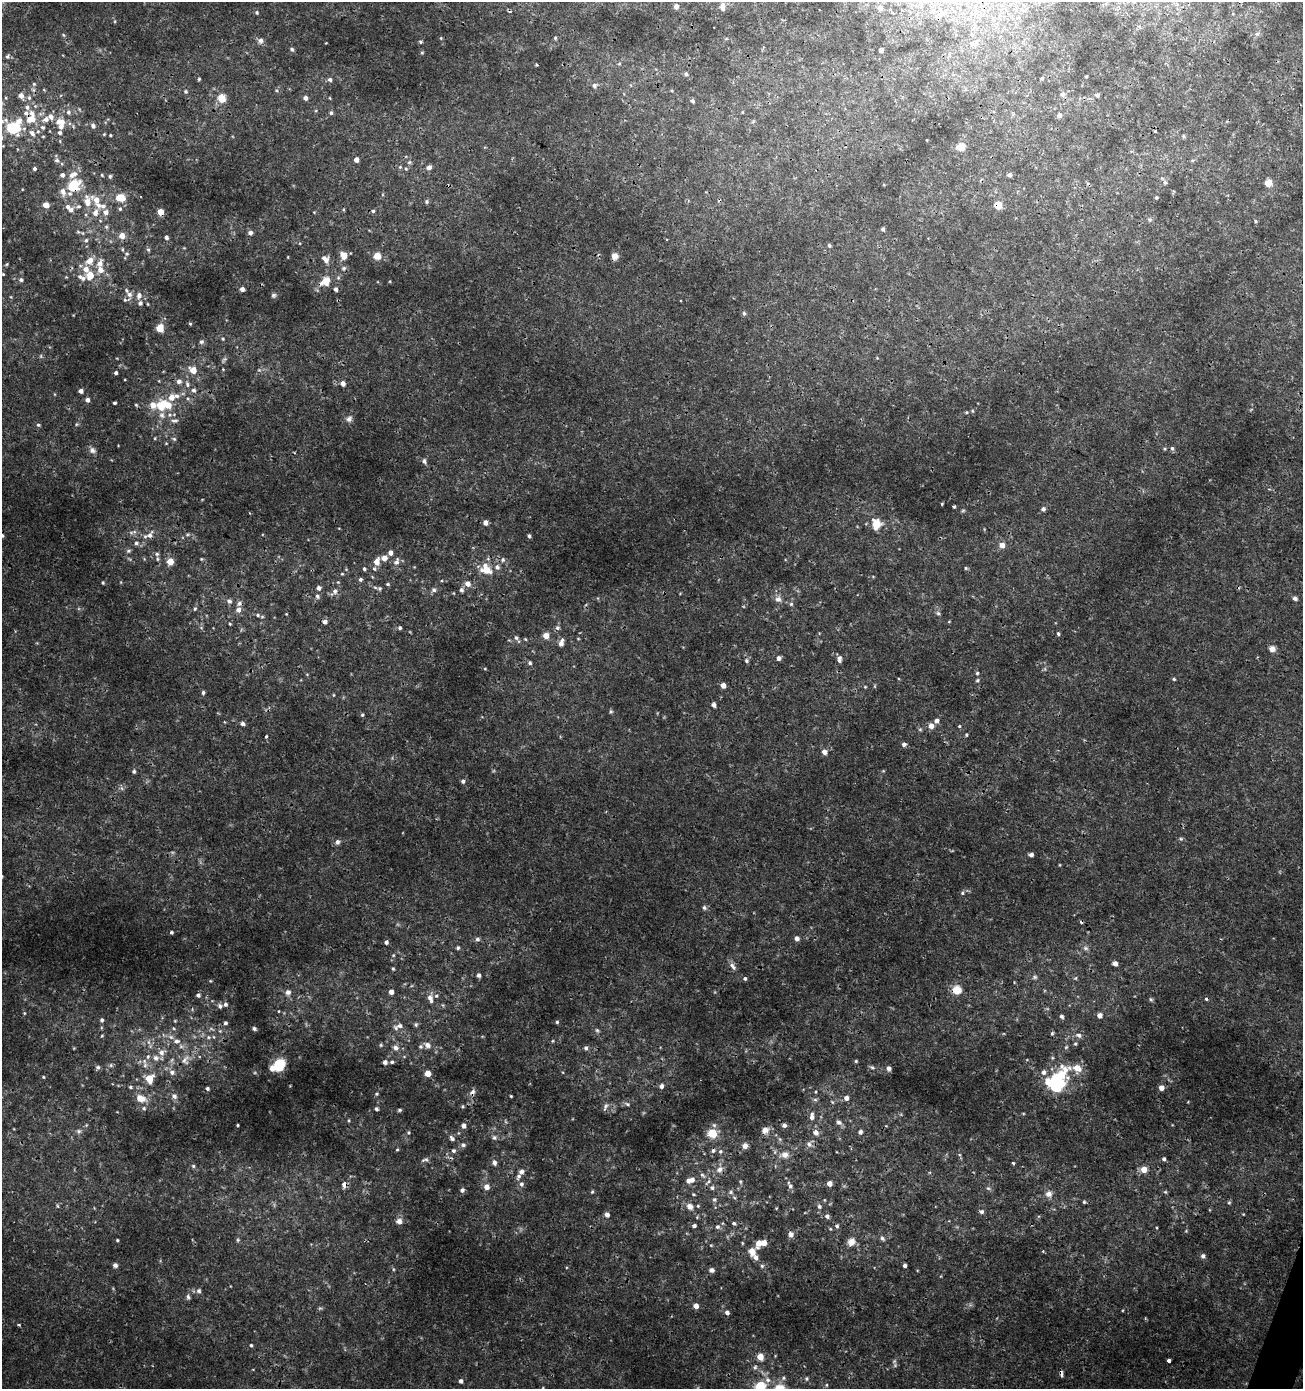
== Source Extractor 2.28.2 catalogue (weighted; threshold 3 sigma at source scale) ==
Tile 6 of 4 x 4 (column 2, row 2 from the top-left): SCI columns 1577-2877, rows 2776-4162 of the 5691 x 5560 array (HDU 1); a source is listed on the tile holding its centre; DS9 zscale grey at full resolution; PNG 1305 x 1391 px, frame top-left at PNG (2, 2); no overlay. Shown black and unused: <1% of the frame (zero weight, under 3 of 4 exposures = <1% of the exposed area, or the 3 px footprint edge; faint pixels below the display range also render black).
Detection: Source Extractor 2.28.2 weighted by HDU 2 'WHT'; one run over the whole footprint, this tile lists its part. Background 0.00201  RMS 0.001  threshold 0.00451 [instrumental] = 3 sigma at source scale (4.5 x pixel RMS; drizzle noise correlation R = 1.50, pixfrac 1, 0.0396/0.0396 arcsec/px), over >= 5 px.
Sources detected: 465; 3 too faint to see at this stretch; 2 inside a brighter object's white glare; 8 cosmic-ray / hot-pixel residue — not listed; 33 inside a brighter listed object's ellipse — not listed separately; the other 419 listed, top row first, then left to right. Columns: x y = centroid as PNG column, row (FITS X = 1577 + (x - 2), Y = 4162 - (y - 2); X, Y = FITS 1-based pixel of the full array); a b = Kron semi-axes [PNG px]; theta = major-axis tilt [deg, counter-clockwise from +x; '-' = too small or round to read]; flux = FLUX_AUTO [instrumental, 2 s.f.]
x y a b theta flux
676 6 5 5 - 0.45
722 7 11 7 89 0.61
880 8 5 5 - 0.46
257 12 4 4 - 0.15
942 13 9 8 - 0.72
1257 34 6 5 - 0.24
63 35 5 3 - 0.11
441 38 4 3 - 0.079
555 38 5 4 - 0.13
260 41 8 7 - 0.35
420 42 4 3 - 0.14
973 44 11 6 -26 0.47
292 49 5 4 - 0.24
881 50 4 4 - 0.53
7 57 6 5 - 0.2
619 64 5 4 - 0.13
686 74 5 5 - 0.21
1042 78 5 4 - 0.16
199 79 4 4 - 0.13
330 80 6 5 - 0.29
34 84 5 5 - 0.15
594 85 6 6 - 0.3
276 90 5 5 - 0.16
186 91 5 5 - 0.19
672 91 5 3 - 0.097
1062 94 7 6 - 0.37
21 95 6 6 - 0.53
1097 95 4 4 - 0.22
6 98 4 3 - 0.085
222 98 9 9 - 1.3
305 98 5 5 - 0.43
330 98 5 3 - 0.086
692 101 5 5 - 0.23
27 107 6 6 - 0.31
68 112 7 6 - 0.31
742 112 5 3 - 0.084
331 113 6 5 - 0.22
1059 115 5 5 - 0.43
30 119 13 8 14 1.3
46 119 8 6 26 0.55
61 122 12 8 -14 1.3
93 126 7 5 -58 0.34
43 127 7 6 - 0.27
13 128 8 7 - 7.7
32 133 10 6 -55 0.48
60 133 5 5 - 0.24
104 134 4 4 - 0.095
110 135 4 3 - 0.091
1183 136 5 5 - 0.14
961 147 5 5 - 3.2
57 160 6 6 - 0.27
356 160 4 4 - 0.66
409 162 6 5 - 0.19
400 167 4 4 - 0.12
429 167 6 5 - 0.47
34 169 4 4 - 0.19
406 169 5 4 - 0.14
73 174 14 8 30 0.81
102 175 4 4 - 0.11
1009 175 4 4 - 0.34
110 176 5 4 - 0.16
1165 182 6 5 - 0.25
1268 183 9 8 - 0.71
74 186 8 6 55 5.8
63 192 11 7 -77 0.63
121 197 8 6 -9 2.1
1156 198 4 3 - 0.12
96 200 17 9 -60 1.5
427 201 5 5 - 0.19
87 202 12 8 -83 1.1
46 205 6 5 - 1
998 205 8 7 - 1.1
120 209 6 5 - 0.18
71 210 10 7 46 0.52
373 211 5 5 - 0.17
160 212 5 4 - 1.3
314 212 4 3 - 0.086
95 213 10 7 68 0.72
1149 220 7 5 16 0.19
1256 221 4 3 - 0.18
106 227 6 5 - 0.19
883 229 4 3 - 0.22
78 232 7 5 -20 0.22
250 233 6 5 - 0.36
122 236 6 6 - 1.1
166 237 5 4 - 0.3
86 240 7 6 - 0.27
829 245 4 4 - 0.17
122 249 6 4 -90 0.15
148 250 6 5 - 0.17
126 254 6 5 - 0.19
344 255 7 6 - 1.2
377 256 5 5 - 2.3
615 256 7 6 - 0.78
288 257 4 2 - 0.066
325 259 11 7 -46 0.73
89 261 13 9 33 1.1
7 264 6 3 70 0.1
344 268 8 6 44 0.28
100 270 8 7 - 0.83
3 274 3 2 - 0.077
90 275 6 6 - 1.9
81 278 14 6 -30 0.59
21 280 5 5 - 0.22
325 281 14 11 44 1.6
242 289 4 4 - 0.46
336 289 5 5 - 0.32
129 294 10 7 -46 0.53
139 295 9 7 82 0.48
274 295 6 6 - 0.21
11 297 5 3 - 0.081
148 304 5 3 - 0.088
744 313 6 5 - 0.17
190 324 4 4 - 0.11
160 328 6 5 - 2.1
223 339 6 5 - 0.16
201 342 6 6 - 0.25
41 356 6 4 90 0.14
877 358 4 2 - 0.069
224 360 10 5 46 0.24
193 370 6 5 - 1.4
116 373 4 4 - 0.21
179 381 7 6 - 0.44
343 383 5 5 - 0.45
187 384 9 6 -66 0.38
194 390 6 6 - 0.33
81 391 4 4 - 0.42
87 400 5 4 - 0.4
114 403 3 3 - 0.18
136 405 5 4 - 0.14
163 405 19 13 3 3.4
972 411 5 4 - 0.12
966 412 4 4 - 0.11
349 419 9 8 - 0.41
175 421 11 6 1 0.35
76 424 6 4 89 0.11
38 425 5 4 - 0.16
155 438 5 3 - 0.088
174 439 6 5 - 0.17
1172 448 6 4 -88 0.21
1164 449 5 4 - 0.11
92 450 9 8 - 0.38
424 461 7 6 - 0.27
942 504 3 2 - 0.081
954 507 3 3 - 0.23
1043 509 6 5 - 0.23
963 511 6 4 2 0.13
485 523 5 5 - 0.47
876 524 13 11 87 1.5
134 532 7 6 - 0.31
2 535 5 4 - 0.22
150 535 10 7 59 0.54
187 535 6 4 19 0.15
529 536 5 3 - 0.19
136 543 6 6 - 0.27
1002 545 5 5 - 0.97
128 551 7 5 29 0.22
390 553 5 5 - 0.44
157 554 6 5 - 0.21
384 558 5 5 - 0.75
201 559 4 4 - 0.095
503 560 7 6 - 0.27
170 561 5 5 - 1.5
396 561 11 7 65 0.45
377 562 8 6 74 0.83
497 567 8 7 - 0.43
966 568 5 4 - 0.15
364 569 4 4 - 0.19
486 569 12 9 -45 1.9
342 574 4 4 - 0.1
873 576 5 3 - 0.086
360 579 4 4 - 0.21
338 582 4 4 - 0.093
103 583 5 4 - 0.12
388 584 5 4 - 0.13
468 584 6 6 - 0.71
319 588 6 6 - 0.31
380 589 6 6 - 0.19
434 590 7 5 0 0.25
461 590 6 5 - 0.26
335 591 8 7 - 0.43
317 596 7 5 -62 0.25
1295 598 5 4 - 0.33
778 599 9 9 - 0.57
229 601 9 5 -9 0.3
791 604 6 5 - 0.21
195 609 6 4 67 0.16
239 610 7 7 - 0.51
938 613 6 6 - 0.2
286 614 4 3 - 0.073
258 615 7 5 -17 0.26
325 622 5 4 - 0.43
230 624 4 3 - 0.11
201 627 6 3 -20 0.12
400 628 5 4 - 0.17
1058 633 5 4 - 0.16
546 636 5 5 - 1.2
516 638 5 5 - 0.21
578 639 4 3 - 0.083
561 643 9 5 73 0.51
1272 649 8 7 - 0.53
779 658 5 5 - 0.39
839 659 9 5 88 0.39
747 661 5 5 - 0.21
530 663 5 4 - 0.19
485 669 5 3 - 0.083
977 673 4 4 - 0.15
1174 679 4 4 - 0.13
977 680 5 5 - 0.18
723 685 4 4 - 0.74
865 687 4 4 - 0.096
203 693 6 4 87 0.2
333 695 4 4 - 0.093
714 705 5 5 - 0.32
611 711 6 4 -89 0.15
362 715 5 4 - 0.15
937 721 5 5 - 0.45
243 724 6 5 - 0.26
931 726 6 5 - 0.68
959 726 4 4 - 0.12
920 729 5 5 - 0.15
966 735 5 4 - 0.12
266 736 4 3 - 0.11
904 744 5 5 - 0.36
824 752 5 5 - 0.68
134 771 5 4 - 0.18
463 781 5 5 - 0.27
121 788 7 4 -70 0.2
1181 839 5 5 - 0.16
338 842 7 6 - 0.31
1031 855 5 4 - 0.3
962 893 6 5 - 0.18
704 908 6 5 - 0.23
171 932 3 3 - 0.18
797 938 5 4 - 0.49
477 939 7 5 -13 0.25
386 942 4 4 - 0.24
458 948 5 4 - 0.2
1085 948 8 6 -16 0.28
393 955 5 4 - 0.13
1115 963 4 4 - 0.57
733 966 12 6 -52 0.43
393 969 4 4 - 0.12
479 975 5 4 - 0.27
1035 977 7 5 15 0.2
745 978 4 4 - 0.19
210 981 4 4 - 0.097
957 990 9 9 - 1.5
288 992 9 8 - 0.46
391 992 4 4 - 0.53
198 995 5 5 - 0.26
430 998 13 7 -79 0.59
1151 999 6 5 - 0.16
220 1006 6 6 - 0.3
279 1011 4 3 - 0.075
24 1013 4 4 - 0.099
1099 1015 5 5 - 0.54
1062 1016 5 4 - 0.26
102 1020 6 5 - 0.23
175 1021 4 4 - 0.1
557 1022 5 4 - 0.16
225 1023 5 5 - 0.22
416 1025 6 5 - 0.19
400 1026 8 6 9 0.38
254 1029 5 4 - 0.23
597 1030 7 5 -62 0.2
1052 1033 5 4 - 0.16
1079 1035 7 6 - 0.4
102 1036 5 4 - 0.12
208 1037 7 6 - 0.3
177 1041 10 7 4 0.57
552 1041 5 3 - 0.1
149 1042 7 4 -89 0.27
1075 1044 6 5 - 0.17
381 1045 5 5 - 0.15
427 1045 10 7 -32 0.52
1066 1047 6 5 - 0.16
74 1048 4 3 - 0.085
396 1048 7 7 - 0.45
586 1048 6 5 - 0.27
162 1052 11 8 37 0.71
148 1057 7 5 70 0.31
1052 1058 5 5 - 0.14
185 1060 18 11 67 1.2
856 1061 5 4 - 0.14
385 1062 6 6 - 0.3
392 1062 5 4 - 0.19
111 1065 6 6 - 0.21
145 1065 8 6 88 0.39
279 1066 9 7 38 5.5
98 1067 7 6 - 0.25
872 1067 7 5 -22 0.19
889 1068 5 5 - 0.38
1077 1068 13 6 -5 1.7
172 1072 8 7 - 0.41
1044 1072 6 6 - 0.45
427 1073 5 4 - 1.5
43 1077 5 4 - 0.12
149 1078 7 7 - 1.9
1055 1079 27 11 42 5.9
661 1086 7 6 - 0.36
130 1087 5 4 - 0.16
207 1088 5 4 - 0.19
1161 1088 5 5 - 0.63
472 1092 9 7 56 0.41
815 1092 4 3 - 0.091
377 1094 5 4 - 0.15
174 1096 8 7 - 0.4
511 1096 3 2 - 0.1
140 1098 10 7 -19 1.3
846 1098 5 5 - 0.5
815 1100 6 4 -1 0.18
832 1102 6 3 -45 0.11
627 1104 8 5 -29 0.25
463 1106 5 4 - 0.14
605 1106 12 6 62 0.34
144 1108 6 4 -22 0.16
376 1109 5 4 - 0.19
399 1110 5 4 - 0.17
812 1116 10 6 87 0.54
349 1120 5 3 - 0.1
839 1122 8 6 -30 0.35
238 1125 3 3 - 0.11
784 1125 5 5 - 0.3
464 1126 5 5 - 0.45
765 1130 10 9 - 0.64
79 1131 7 6 - 0.26
408 1132 5 5 - 0.15
816 1132 7 6 - 0.58
860 1132 5 5 - 0.31
712 1134 5 5 - 4.4
494 1137 7 6 - 0.24
452 1138 8 5 -47 0.33
809 1144 9 7 -53 0.43
463 1145 6 6 - 0.25
745 1146 6 6 - 0.61
397 1150 4 4 - 0.11
453 1151 5 5 - 0.23
713 1151 6 6 - 0.32
720 1151 6 6 - 0.27
785 1155 12 9 2 0.82
1164 1159 5 4 - 0.24
425 1160 11 5 17 0.26
494 1163 7 6 - 0.38
1013 1163 4 3 - 0.14
193 1166 5 5 - 0.17
719 1169 11 9 52 0.74
1144 1169 5 5 - 1.2
521 1171 6 5 - 0.42
702 1175 9 6 -42 0.34
690 1180 12 7 16 0.8
740 1181 6 4 -87 0.16
708 1182 12 4 45 0.33
829 1183 4 4 - 0.76
521 1184 7 6 - 0.32
344 1185 5 5 - 0.99
790 1186 7 6 - 0.31
486 1187 5 5 - 0.74
712 1188 7 6 - 0.31
988 1188 7 5 -18 0.22
462 1190 5 5 - 0.31
592 1192 5 4 - 0.14
731 1192 7 6 - 0.27
1165 1192 5 4 - 0.14
693 1194 5 4 - 0.14
1049 1194 10 10 - 0.62
734 1197 6 4 -20 0.15
714 1200 7 6 - 0.26
1084 1202 5 4 - 0.14
1229 1203 5 5 - 0.14
57 1206 6 4 -87 0.14
690 1206 11 9 -35 0.71
819 1206 7 6 - 0.28
981 1212 6 5 - 0.32
1243 1214 4 3 - 0.079
607 1215 5 5 - 0.49
827 1216 6 6 - 0.32
399 1221 8 7 - 0.53
734 1223 6 5 - 0.21
694 1226 5 4 - 0.3
717 1227 6 6 - 0.29
830 1229 5 4 - 0.1
1186 1231 4 4 - 0.092
791 1234 7 7 - 0.41
882 1238 8 6 -45 0.25
117 1240 3 3 - 0.13
238 1240 5 5 - 0.15
851 1242 11 10 - 0.79
742 1243 5 3 - 0.1
758 1243 7 5 83 0.69
763 1243 5 4 - 1.1
711 1245 4 4 - 0.1
752 1251 8 7 - 1.1
1043 1251 4 2 - 0.073
1203 1256 5 5 - 0.31
756 1257 7 5 -64 0.44
115 1265 5 5 - 0.3
905 1265 4 3 - 0.27
762 1266 5 5 - 0.17
393 1269 5 3 - 0.11
711 1270 7 6 - 0.31
199 1291 7 7 - 0.26
188 1297 8 5 -80 0.23
696 1306 4 4 - 0.75
320 1308 6 5 - 0.16
727 1312 5 4 - 0.38
19 1325 4 3 - 0.16
251 1345 5 4 - 0.15
760 1357 5 5 - 1.5
1169 1360 4 4 - 0.46
755 1367 6 6 - 0.26
1061 1374 6 3 -86 0.38
783 1378 7 5 25 0.24
806 1378 6 5 - 0.2
768 1380 8 8 - 0.51
461 1381 5 4 - 0.31
827 1385 5 3 - 0.11
760 1386 5 5 - 6.8
543 1388 4 3 - 0.084
Overlapping masked pixels (flux is a lower limit): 8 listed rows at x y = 30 119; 74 186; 998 205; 160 212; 615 256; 472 1092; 344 1185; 1061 1374
Isophote crosses this tile's border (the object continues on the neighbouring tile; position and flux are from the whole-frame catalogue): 3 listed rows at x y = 2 535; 760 1386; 543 1388